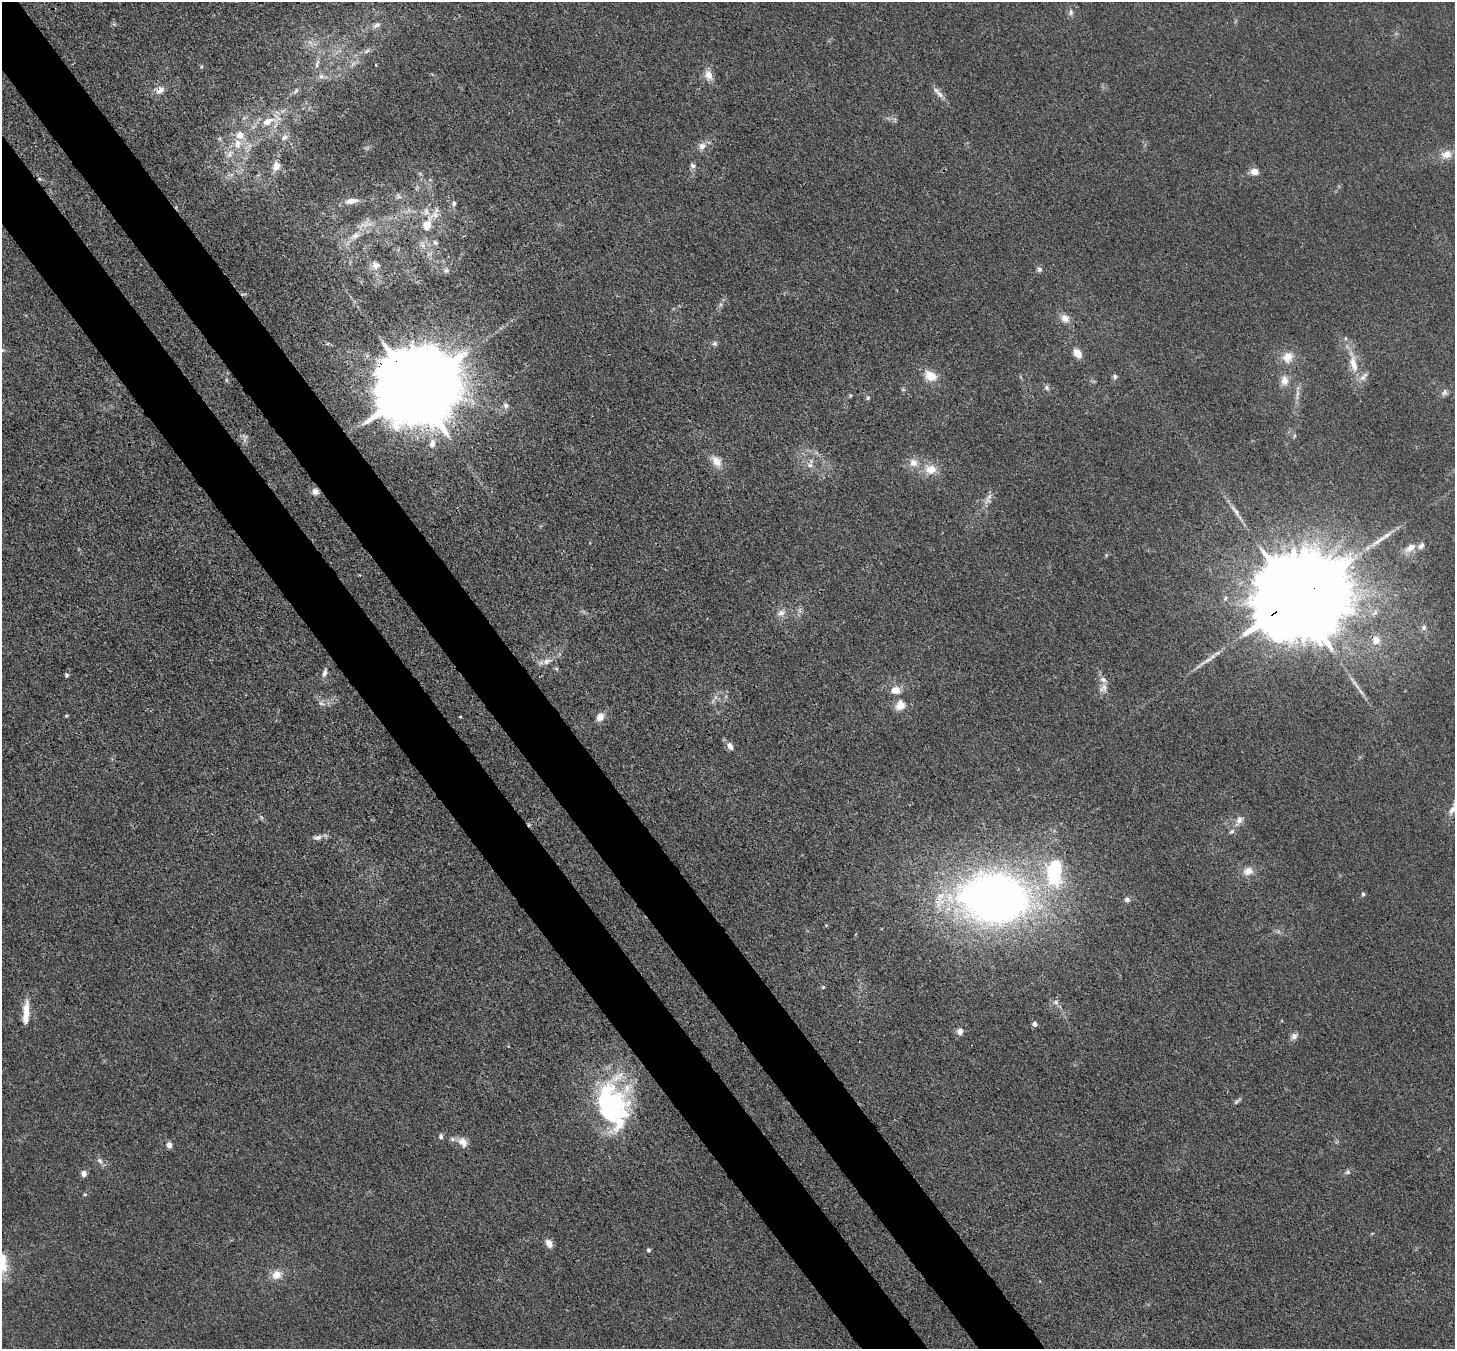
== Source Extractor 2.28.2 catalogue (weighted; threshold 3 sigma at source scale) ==
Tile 11 of 4 x 4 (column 3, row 3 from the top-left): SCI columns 2986-4438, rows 1695-3041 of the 5972 x 5944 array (HDU 1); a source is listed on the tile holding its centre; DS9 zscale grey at full resolution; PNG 1457 x 1351 px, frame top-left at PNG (2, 2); no overlay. Shown black and unused: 9% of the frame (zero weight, under 3 of 4 exposures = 7% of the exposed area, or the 3 px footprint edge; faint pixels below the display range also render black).
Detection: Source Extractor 2.28.2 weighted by HDU 2 'WHT'; one run over the whole footprint, this tile lists its part. Background 0.021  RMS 0.0029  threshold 0.013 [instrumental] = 3 sigma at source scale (4.5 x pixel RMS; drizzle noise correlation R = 1.50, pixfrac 1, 0.05/0.05 arcsec/px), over >= 5 px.
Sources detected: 119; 2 too faint to see at this stretch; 2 inside a brighter object's white glare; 1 cosmic-ray / hot-pixel residue — not listed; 10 inside a brighter listed object's ellipse — not listed separately; the other 104 listed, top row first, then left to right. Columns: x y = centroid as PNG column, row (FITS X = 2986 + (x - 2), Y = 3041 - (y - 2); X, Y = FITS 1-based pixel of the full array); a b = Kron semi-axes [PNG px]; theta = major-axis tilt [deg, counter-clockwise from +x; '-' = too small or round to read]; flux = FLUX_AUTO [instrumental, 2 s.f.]
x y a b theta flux
1071 12 9 7 83 0.99
114 24 5 5 - 0.45
376 25 12 6 27 1.4
310 42 7 5 -43 0.95
367 51 9 4 36 0.8
317 64 14 5 75 1.2
353 64 9 3 45 0.72
376 65 3 2 - 0.25
201 67 5 3 - 0.31
708 75 14 10 -72 2.7
321 76 9 6 -13 1.1
160 90 10 9 - 2.1
296 90 8 5 54 0.64
940 94 16 6 -50 1.8
268 121 18 10 26 4.9
284 137 11 6 23 1.2
237 144 14 9 81 3.5
702 146 10 9 - 2
229 154 11 6 73 1.7
1446 154 15 11 11 3.2
276 166 13 10 71 2.6
693 166 8 6 -45 0.88
1255 172 9 7 -10 2.4
40 179 5 4 - 0.36
398 196 9 6 -63 0.87
352 201 18 7 8 2.4
454 204 7 6 - 0.8
436 210 11 6 79 1.5
427 225 16 10 67 5.1
355 235 14 9 41 2.7
435 242 8 5 -37 0.8
376 265 12 10 -38 2
1039 269 7 6 - 0.76
446 270 7 6 - 0.77
243 294 11 2 0 0.38
1065 318 12 10 -40 2.4
714 343 7 7 - 0.73
1077 353 10 7 -49 3.4
1288 357 16 14 44 4.1
1353 364 25 9 -78 5.1
930 376 16 11 -30 4.4
1115 376 6 6 - 0.71
226 380 6 4 -88 0.38
1284 381 12 9 86 2.6
415 388 25 19 29 6300
1047 388 8 7 - 0.8
903 390 6 4 -1 0.38
1444 392 10 7 55 1
1297 394 18 4 86 1.4
868 398 6 5 - 0.44
506 405 8 7 - 0.95
1294 436 6 4 72 0.34
245 437 12 7 -79 1.2
432 443 14 9 80 2.5
717 461 16 10 -56 3.2
913 462 12 12 - 2.8
810 465 9 7 1 1.4
931 469 16 12 3 4.7
315 492 8 8 - 1.4
988 500 12 9 23 1.8
1236 511 12 5 -64 1.3
1410 548 17 9 34 2.9
1297 598 35 19 31 11000
781 613 12 9 29 1.9
1424 627 7 7 - 0.87
1376 640 11 10 - 2.7
547 661 15 8 18 2.2
556 668 6 4 -19 0.43
325 673 13 6 73 1.2
67 675 5 5 - 0.51
1103 688 13 10 46 1.9
895 690 12 9 6 3
321 703 12 5 -15 1.1
900 705 13 11 48 3.3
66 716 5 3 - 0.3
460 717 3 2 - 0.27
600 717 7 6 - 3.3
730 746 11 7 -54 1.7
1453 809 21 8 61 2.7
1239 821 16 8 65 1.9
317 838 13 7 8 1.4
1248 871 13 10 23 2.6
1054 872 25 14 84 26
1363 894 5 5 - 0.44
994 898 64 45 -5 210
1127 899 8 7 - 0.81
823 987 5 4 - 0.33
1056 1002 7 5 -47 0.79
27 1013 30 9 -87 4.1
1035 1024 5 4 - 1.3
960 1031 6 6 - 1.9
1294 1036 10 8 48 1.4
1237 1101 14 4 44 0.69
615 1103 73 29 -80 41
441 1136 7 5 -84 0.79
463 1142 15 10 -55 2.3
169 1145 7 6 - 1.3
100 1161 9 7 -46 1.1
1348 1172 7 6 - 0.7
84 1174 7 6 - 1.4
85 1194 5 3 - 0.3
549 1243 9 6 -65 2.2
648 1250 5 4 - 0.48
276 1275 12 11 - 3.3
Overlapping masked pixels (flux is a lower limit): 7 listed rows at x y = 160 90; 40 179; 243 294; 415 388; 315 492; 1297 598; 994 898
Isophote crosses this tile's border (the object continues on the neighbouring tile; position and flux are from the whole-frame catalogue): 1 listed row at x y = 1453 809